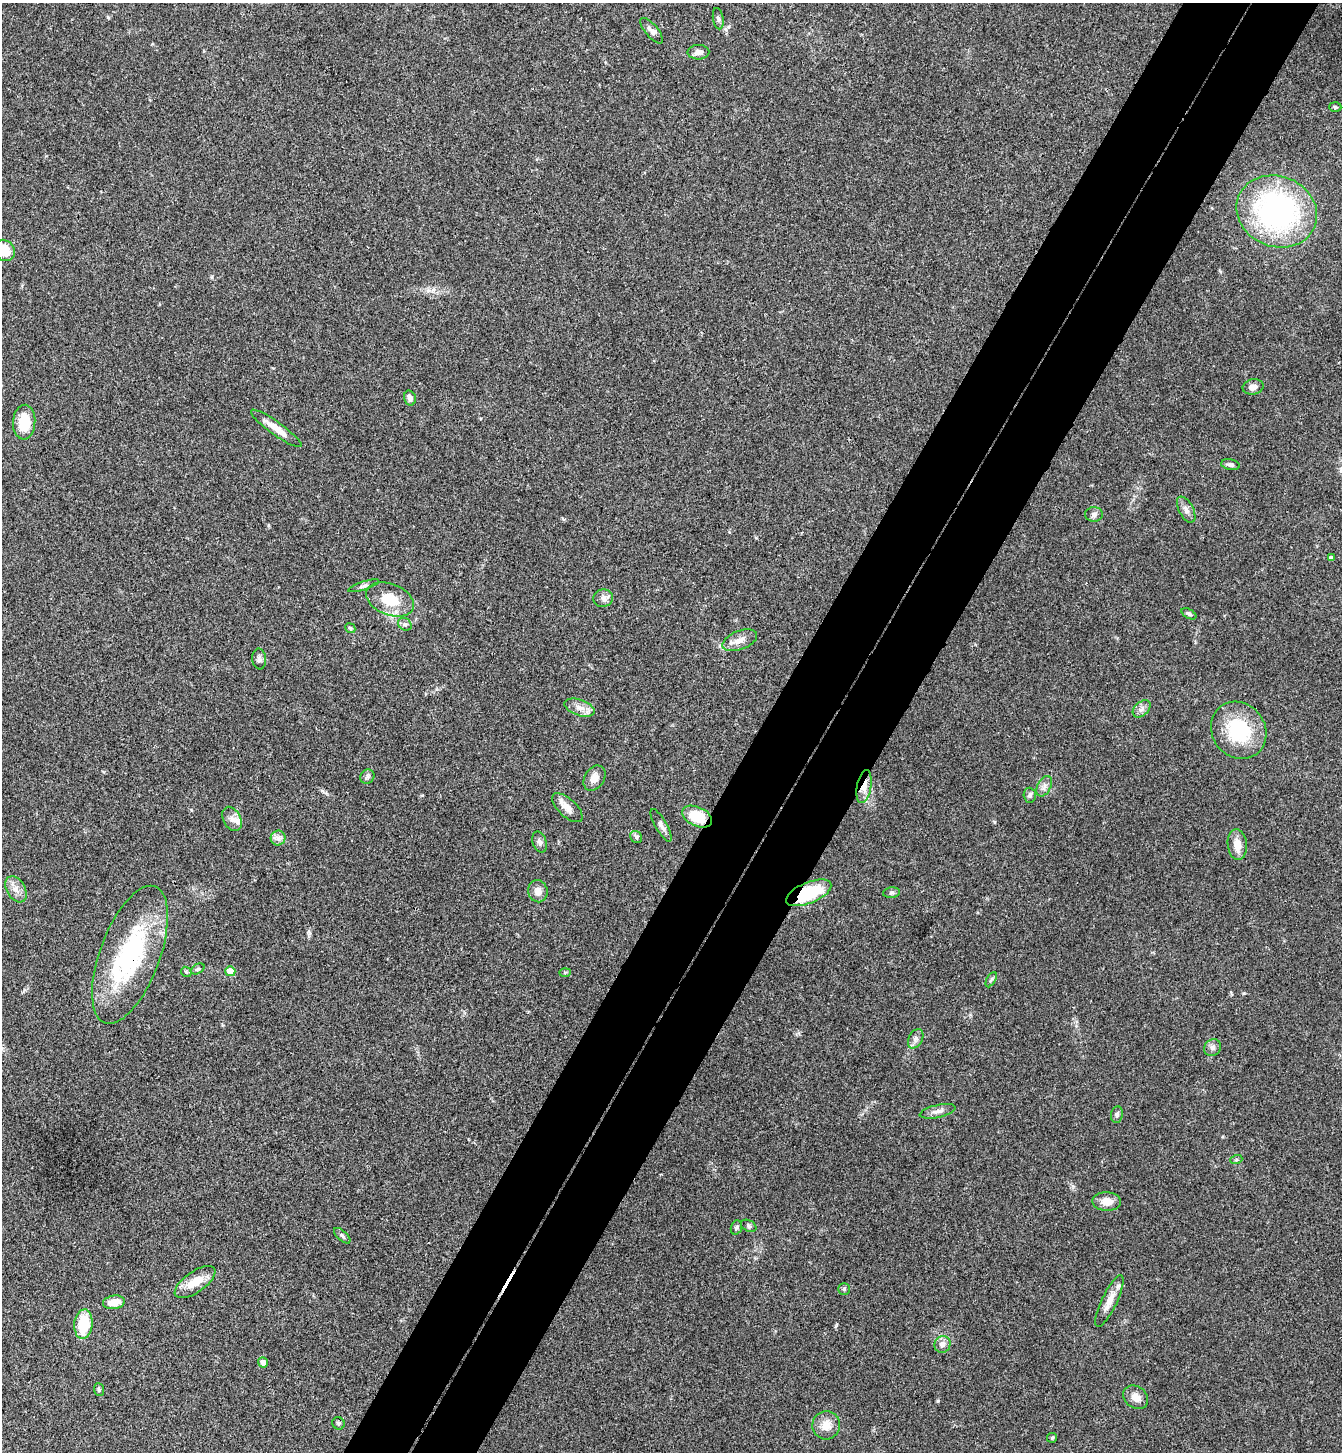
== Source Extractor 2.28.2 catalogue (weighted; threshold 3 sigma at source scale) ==
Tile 10 of 4 x 4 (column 2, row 3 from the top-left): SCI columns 1677-3016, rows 1485-2934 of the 5893 x 5870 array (HDU 1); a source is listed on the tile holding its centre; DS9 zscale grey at full resolution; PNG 1344 x 1454 px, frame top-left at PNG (2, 3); each listed source drawn as its Kron ellipse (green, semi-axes under 4 px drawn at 4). Shown black and unused: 10% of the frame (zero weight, under 3 of 4 exposures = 6% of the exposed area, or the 3 px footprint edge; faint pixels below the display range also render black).
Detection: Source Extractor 2.28.2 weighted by HDU 2 'WHT'; one run over the whole footprint, this tile lists its part. Background 0.063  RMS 0.0054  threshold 0.0245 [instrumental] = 3 sigma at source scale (4.5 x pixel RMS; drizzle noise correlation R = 1.50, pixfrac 1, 0.05/0.05 arcsec/px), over >= 5 px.
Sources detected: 72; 1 inside a brighter object's white glare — neither listed nor drawn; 2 inside a brighter listed object's ellipse — not listed separately; the other 69 listed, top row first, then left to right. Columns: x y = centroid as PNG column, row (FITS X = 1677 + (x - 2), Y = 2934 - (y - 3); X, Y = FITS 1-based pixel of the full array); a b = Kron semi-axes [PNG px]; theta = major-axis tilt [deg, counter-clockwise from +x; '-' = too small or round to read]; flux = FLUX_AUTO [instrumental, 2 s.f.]
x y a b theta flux
718 19 11 5 -81 1.4
652 31 16 6 -50 2.7
698 52 11 7 1 3
1335 107 6 5 - 0.81
1277 211 41 35 -23 120
4 250 11 10 - 12
1253 387 10 7 11 3.3
410 398 7 5 -75 2.2
24 422 17 11 86 15
276 428 31 6 -36 7.5
1230 465 9 5 -11 1.4
1186 510 14 7 -62 2.7
1094 514 9 7 -2 1.9
1331 558 4 4 - 1.4
364 586 16 4 18 1.5
603 598 10 9 - 2.9
390 599 25 15 -21 16
1189 614 8 4 -29 1.1
405 624 7 6 - 1.4
350 628 5 4 - 0.86
740 640 18 9 21 5.1
259 659 10 7 -84 1.8
580 708 16 8 -19 4.4
1142 709 10 7 42 2.3
1239 730 30 26 -53 34
367 777 7 6 - 1.4
594 778 13 10 57 4.2
1044 786 11 6 64 2.5
864 787 17 7 79 5.8
1030 795 7 6 - 1.4
567 808 19 9 -43 4.3
697 817 16 9 -24 18
232 819 13 8 -63 3.4
661 825 18 5 -60 2.4
636 837 6 5 - 1.2
278 838 7 7 - 2.3
539 842 11 7 -73 2
1237 845 15 9 -84 6.4
16 889 14 9 -60 4.2
538 891 11 9 -79 3.9
809 893 24 10 22 32
891 893 8 5 7 1.2
130 955 73 30 70 75
198 969 7 4 26 1.1
230 971 5 5 - 9.6
186 972 6 4 -43 0.8
565 972 6 4 2 0.68
991 980 8 4 62 0.98
916 1039 10 7 61 2.3
1213 1048 9 8 - 2.1
938 1111 18 6 13 3.2
1117 1114 8 6 81 1.5
1236 1160 6 4 19 0.71
1107 1201 14 9 -3 5.6
749 1226 8 5 -28 1.1
736 1227 7 5 69 1.3
342 1236 10 5 -42 1.3
195 1282 23 10 35 11
844 1289 6 5 - 0.94
1109 1301 28 7 64 6.9
114 1302 11 7 8 7.5
83 1324 15 9 84 20
942 1344 8 8 - 3.4
263 1362 5 5 - 3.5
99 1389 7 5 -85 1
1136 1397 13 11 -36 4.6
338 1423 6 6 - 1.2
826 1425 14 14 - 6.5
1052 1438 5 4 - 0.66
Overlapping masked pixels (flux is a lower limit): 4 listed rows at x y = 864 787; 697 817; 809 893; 130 955
Isophote crosses this tile's border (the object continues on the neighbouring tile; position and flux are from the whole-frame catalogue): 1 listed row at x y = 4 250
Unlisted compact peaks at least as high as the median listed source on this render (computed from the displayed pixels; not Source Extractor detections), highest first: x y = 1244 993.